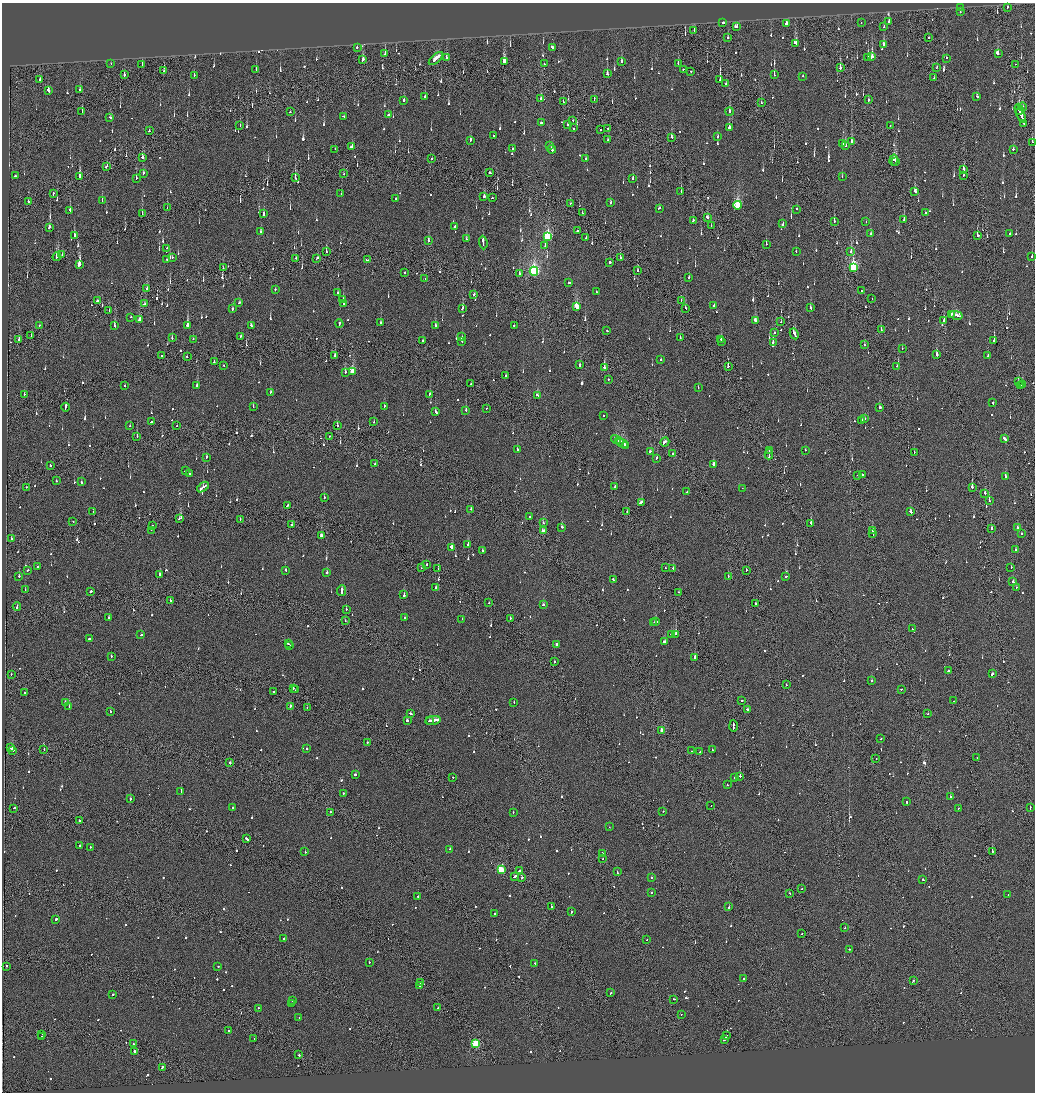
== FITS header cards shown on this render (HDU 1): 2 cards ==
NAXIS1  =                 2065
NAXIS2  =                 2180

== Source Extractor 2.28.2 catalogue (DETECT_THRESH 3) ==
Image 2065 x 2180 px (HDU 1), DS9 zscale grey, zoomed out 1/2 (1 PNG px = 2 x 2 image px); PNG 1037 x 1094 px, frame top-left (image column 1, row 2179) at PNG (2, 3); each listed source drawn as its Kron ellipse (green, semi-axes under 4 px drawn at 4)
Background -0.13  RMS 0.068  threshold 0.203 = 3 sigma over >= 5 px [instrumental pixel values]
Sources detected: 1292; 54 cannot appear on this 1/2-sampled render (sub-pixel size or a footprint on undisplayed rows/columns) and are neither listed nor drawn; of the other 1238, the 500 brightest by FLUX_AUTO listed and drawn (738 fainter detections omitted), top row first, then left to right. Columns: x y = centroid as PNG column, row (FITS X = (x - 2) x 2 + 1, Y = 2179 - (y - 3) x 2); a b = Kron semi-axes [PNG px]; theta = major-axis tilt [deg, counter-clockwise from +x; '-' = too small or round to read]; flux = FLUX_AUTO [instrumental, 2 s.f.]
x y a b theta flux
1007 7 2 2 - 230
961 8 2 2 - 83
960 12 2 2 - 110
861 22 2 1 - 93
889 22 2 2 - 610
723 23 2 1 - 140
786 24 2 2 - 520
736 26 3 2 - 210
884 27 2 2 - 98
694 30 2 1 - 260
728 38 2 2 - 250
929 38 2 1 - 170
796 43 3 3 - 480
884 44 2 2 - 300
357 47 2 2 - 230
552 47 4 2 - 190
998 53 3 2 - 470
385 54 3 2 - 160
872 56 2 2 - 1900
868 57 3 2 - 520
436 58 8 2 42 1300
446 58 3 2 - 100
946 58 2 2 - 82
363 60 4 2 - 390
504 61 3 3 - 560
621 62 3 2 - 270
678 63 3 2 - 100
111 64 2 2 - 98
544 64 2 1 - 100
1016 64 2 1 - 230
142 65 3 2 - 86
937 67 2 1 - 97
840 68 3 2 - 2000
256 69 2 2 - 240
683 69 2 1 - 100
164 71 3 2 - 190
691 71 2 2 - 110
607 74 3 2 - 110
124 75 3 2 - 200
774 75 3 2 - 160
194 76 4 2 - 160
802 76 2 2 - 81
934 78 2 1 - 88
40 79 4 2 - 95
720 80 3 1 - 670
726 84 2 2 - 290
80 90 3 2 - 120
48 91 3 2 - 220
424 96 2 2 - 120
977 96 2 2 - 120
541 99 3 2 - 130
594 99 3 1 - 150
404 100 2 2 - 620
868 100 2 2 - 490
563 102 2 2 - 97
761 103 3 1 - 140
1023 107 4 2 - 150
1019 109 5 2 - 2700
729 111 4 2 - 160
82 112 2 1 - 94
290 112 2 2 - 120
388 115 2 1 - 96
1021 115 8 1 -71 4700
344 116 4 2 - 270
110 117 3 2 - 180
573 120 2 2 - 98
541 123 2 2 - 88
1024 123 2 1 - 200
568 124 2 2 - 230
240 126 2 2 - 90
890 126 2 1 - 84
573 128 2 2 - 99
608 128 2 1 - 150
729 128 2 2 - 1200
601 129 2 2 - 200
149 131 2 2 - 130
493 136 2 2 - 120
718 136 2 2 - 140
671 137 3 2 - 160
470 140 3 2 - 160
608 140 2 2 - 880
852 142 3 2 - 220
1032 142 3 2 - 180
843 144 3 2 - 210
845 145 3 2 - 250
549 146 2 2 - 120
352 147 3 2 - 540
335 149 2 1 - 130
512 149 2 2 - 96
551 149 4 2 - 270
1013 149 2 2 - 130
142 157 3 2 - 160
431 159 2 2 - 100
586 159 2 2 - 100
894 160 5 2 - 230
896 161 3 2 - 360
106 167 3 2 - 160
963 169 3 2 - 350
144 173 3 2 - 120
490 173 3 2 - 240
343 174 2 1 - 88
963 175 3 2 - 110
15 176 2 2 - 270
79 177 3 2 - 730
842 177 2 2 - 85
136 178 2 2 - 97
295 178 3 2 - 280
633 179 2 2 - 98
681 191 2 1 - 200
915 191 3 3 - 300
341 193 2 2 - 95
53 194 3 2 - 230
484 197 3 2 - 270
492 198 2 2 - 180
396 199 2 2 - 95
102 201 2 2 - 89
29 202 2 2 - 280
610 202 3 2 - 180
570 203 2 2 - 99
738 205 4 3 - 1200
167 208 2 1 - 130
659 208 3 2 - 220
797 209 2 2 - 87
70 210 3 2 - 140
925 212 2 2 - 100
263 213 4 2 - 150
582 213 2 2 - 130
142 214 2 1 - 97
707 217 3 2 - 190
693 220 2 2 - 99
904 220 2 2 - 220
834 221 3 2 - 190
866 222 2 2 - 92
783 224 4 2 - 290
455 226 2 2 - 110
711 226 2 2 - 120
49 227 3 2 - 200
578 230 3 2 - 210
260 232 3 2 - 99
1010 233 2 2 - 86
871 234 2 2 - 82
74 236 4 2 - 460
977 236 2 1 - 5400
548 237 4 3 - 1200
586 238 2 2 - 110
466 239 3 2 - 120
429 241 3 2 - 320
483 243 7 2 -86 520
766 244 2 2 - 140
545 246 2 2 - 170
167 248 2 2 - 92
851 251 3 2 - 110
326 252 2 1 - 150
796 252 2 2 - 100
62 254 2 1 - 150
1032 256 2 2 - 210
57 257 4 2 - 660
172 257 2 2 - 140
296 258 2 1 - 130
317 258 3 2 - 180
620 258 2 2 - 180
167 259 2 1 - 86
367 260 3 2 - 250
610 263 2 2 - 1400
79 264 4 2 - 1300
853 267 4 3 - 1700
223 268 3 2 - 100
637 270 3 2 - 100
534 271 4 3 - 2900
404 273 2 2 - 110
519 274 3 2 - 90
689 277 2 2 - 410
425 279 2 1 - 160
568 283 3 2 - 230
147 289 3 2 - 270
275 289 2 2 - 150
861 290 2 1 - 92
596 292 3 2 - 190
337 293 2 2 - 310
474 294 2 2 - 130
343 299 3 2 - 170
872 299 2 1 - 85
681 300 2 1 - 220
97 301 2 2 - 250
239 303 3 2 - 100
145 304 4 2 - 220
343 304 2 2 - 250
577 306 3 3 - 560
714 306 3 2 - 440
685 308 3 2 - 82
811 308 3 2 - 160
232 309 2 2 - 410
462 309 3 2 - 140
109 310 2 1 - 82
952 314 4 2 - 210
956 315 6 2 -13 540
131 317 2 2 - 100
139 320 3 2 - 170
755 320 4 2 - 310
944 320 3 1 - 200
781 322 2 1 - 180
381 323 2 2 - 200
339 324 4 2 - 190
39 325 2 2 - 150
187 325 3 2 - 720
435 325 2 2 - 310
114 326 2 2 - 180
251 326 3 2 - 180
514 326 2 2 - 160
881 330 2 2 - 92
607 331 2 2 - 170
774 333 2 2 - 130
794 334 5 2 - 350
31 335 2 2 - 99
241 336 2 2 - 130
462 336 2 2 - 150
172 338 3 2 - 130
680 338 3 2 - 120
193 339 2 2 - 120
720 339 3 2 - 99
19 340 2 2 - 430
994 340 2 1 - 450
423 341 2 2 - 160
462 341 3 2 - 110
721 342 2 2 - 200
773 342 3 2 - 160
864 345 2 1 - 140
902 348 2 2 - 98
937 354 3 2 - 180
162 356 2 2 - 110
335 356 2 2 - 190
988 356 3 2 - 370
187 357 2 2 - 91
661 360 2 2 - 210
214 362 2 2 - 140
224 365 2 2 - 110
580 365 2 2 - 170
728 366 3 2 - 140
897 366 2 2 - 310
604 367 3 2 - 500
352 372 4 2 - 430
345 373 2 2 - 260
506 376 2 2 - 150
608 379 2 1 - 190
1018 381 2 2 - 180
471 384 2 1 - 95
1022 384 2 2 - 140
124 386 2 1 - 81
197 386 3 2 - 520
1021 386 2 2 - 230
698 387 2 2 - 100
271 392 3 2 - 98
24 394 2 2 - 100
429 394 3 2 - 120
538 395 4 2 - 160
993 403 2 2 - 110
384 406 2 2 - 130
65 407 4 2 - 330
253 407 2 2 - 93
486 408 2 1 - 83
880 408 3 2 - 300
466 410 2 2 - 140
435 412 3 2 - 170
603 415 2 2 - 250
865 419 2 2 - 220
862 421 2 2 - 370
151 422 2 2 - 440
374 422 2 2 - 200
130 426 2 2 - 100
177 426 2 1 - 110
337 426 2 2 - 440
137 436 2 2 - 150
329 436 2 2 - 120
616 439 5 3 - 470
1005 439 4 2 - 1000
619 441 4 1 - 230
665 442 4 2 - 220
622 443 6 3 -21 410
625 445 3 2 - 190
517 449 2 2 - 130
805 450 2 2 - 130
769 451 2 1 - 360
650 452 3 2 - 180
914 452 2 1 - 84
673 453 2 2 - 140
769 454 5 1 - 550
206 457 3 2 - 120
657 458 2 2 - 120
375 464 2 2 - 250
713 464 2 2 - 300
50 465 2 2 - 430
185 471 2 2 - 110
189 474 3 2 - 170
857 475 2 2 - 130
862 475 2 2 - 110
1005 476 3 2 - 240
56 481 2 2 - 88
81 482 2 2 - 480
615 486 3 2 - 130
26 487 2 1 - 83
203 487 7 2 36 690
972 487 3 2 - 480
742 488 2 2 - 120
687 492 2 2 - 430
985 493 2 2 - 330
324 497 2 2 - 190
989 501 2 2 - 160
641 502 3 2 - 360
287 505 3 2 - 350
471 509 2 2 - 160
627 511 2 1 - 120
93 512 2 2 - 98
910 512 3 2 - 180
529 516 2 2 - 92
180 518 3 2 - 180
240 520 2 2 - 96
73 522 2 2 - 96
543 523 2 2 - 93
811 523 2 2 - 680
292 525 2 2 - 160
153 526 2 2 - 110
562 527 2 2 - 190
1018 527 2 2 - 150
991 529 2 2 - 84
151 530 2 1 - 150
872 530 3 2 - 190
544 531 4 2 - 240
1021 533 2 2 - 230
872 534 4 1 - 590
322 535 4 2 - 240
11 539 2 2 - 150
468 544 3 2 - 150
452 547 3 2 - 590
1015 550 2 2 - 370
483 551 2 2 - 96
426 565 2 1 - 210
38 567 2 2 - 130
421 568 2 1 - 100
665 568 2 1 - 100
673 568 3 1 - 92
1011 568 2 2 - 100
438 569 2 2 - 180
28 570 2 2 - 200
285 570 3 2 - 170
746 570 2 1 - 300
327 573 2 2 - 210
159 574 2 2 - 240
19 576 2 2 - 550
728 576 2 2 - 130
785 577 3 2 - 100
613 579 2 2 - 120
1013 582 2 2 - 380
436 587 3 2 - 160
1016 587 2 2 - 92
25 590 2 2 - 130
91 591 2 2 - 340
342 591 5 2 - 400
678 592 2 2 - 100
404 595 3 2 - 260
170 601 2 2 - 370
489 603 2 2 - 110
756 604 2 2 - 85
543 605 2 2 - 95
17 607 4 2 - 260
346 609 2 1 - 86
108 617 2 1 - 270
404 618 2 2 - 82
510 618 2 2 - 230
462 619 2 2 - 130
345 621 2 1 - 82
654 622 2 1 - 100
656 622 3 2 - 180
912 629 2 2 - 170
672 634 4 2 - 290
675 634 3 2 - 200
141 635 2 2 - 120
89 638 2 2 - 210
664 642 2 2 - 660
288 643 2 2 - 120
290 645 2 1 - 120
556 645 4 2 - 270
111 656 2 2 - 170
694 657 2 2 - 830
554 662 2 2 - 230
948 671 2 2 - 180
992 674 3 2 - 180
11 675 2 1 - 110
871 681 2 2 - 140
786 685 2 1 - 260
293 688 2 2 - 120
901 689 2 2 - 91
295 690 2 1 - 84
274 692 2 2 - 430
24 693 2 1 - 210
741 701 2 2 - 150
954 701 2 2 - 83
514 702 2 2 - 89
65 703 2 2 - 190
69 706 2 2 - 110
290 707 4 2 - 280
307 707 2 1 - 130
748 709 2 2 - 290
110 712 2 2 - 87
410 714 3 2 - 130
928 714 2 2 - 84
433 720 8 2 8 690
407 721 2 2 - 130
430 721 3 1 - 190
733 726 6 1 -88 420
662 730 3 2 - 120
881 739 2 2 - 130
367 742 2 2 - 84
11 748 2 2 - 450
44 749 2 1 - 86
307 749 2 2 - 130
13 750 2 1 - 1500
712 750 2 2 - 160
692 751 2 2 - 120
700 752 2 2 - 110
876 758 2 2 - 180
977 758 2 2 - 110
230 763 2 2 - 260
355 775 2 2 - 150
740 776 2 2 - 390
453 777 2 2 - 91
734 777 2 1 - 90
727 785 2 2 - 83
181 791 2 2 - 290
343 793 2 2 - 88
950 797 2 1 - 1500
130 799 2 2 - 230
906 802 2 2 - 110
711 806 2 1 - 110
14 808 2 2 - 490
233 808 2 2 - 120
958 808 2 2 - 110
1030 808 3 1 - 120
663 811 2 2 - 150
330 812 2 1 - 270
513 812 2 2 - 110
79 821 2 2 - 94
609 827 2 1 - 93
247 839 4 2 - 290
80 846 2 2 - 420
90 847 2 2 - 150
450 849 2 2 - 210
992 851 2 1 - 1000
305 852 2 2 - 86
602 853 4 1 - 230
603 859 2 1 - 84
501 870 3 3 - 920
519 871 2 2 - 120
617 872 3 2 - 170
514 876 3 2 - 200
652 877 2 2 - 220
522 878 2 1 - 160
923 880 2 2 - 510
802 889 2 2 - 200
651 893 2 2 - 160
790 893 2 2 - 98
1008 895 2 2 - 120
418 896 2 2 - 170
551 907 2 2 - 110
729 907 3 2 - 150
571 912 2 2 - 180
495 913 2 2 - 96
56 919 2 2 - 280
845 928 2 2 - 81
802 934 2 2 - 98
284 939 3 2 - 810
647 940 2 2 - 81
849 949 2 2 - 120
369 962 2 2 - 93
535 963 2 2 - 120
6 966 2 2 - 200
218 966 2 2 - 96
743 979 2 2 - 190
913 981 3 2 - 170
421 983 2 2 - 150
420 985 2 2 - 130
611 993 2 2 - 100
113 995 2 2 - 190
674 999 2 2 - 110
292 1001 2 2 - 210
292 1003 2 2 - 160
259 1008 2 2 - 120
438 1008 2 2 - 250
681 1014 2 1 - 170
299 1018 2 2 - 86
229 1031 2 2 - 98
42 1034 2 1 - 110
42 1036 2 2 - 140
726 1036 3 2 - 160
254 1039 2 1 - 88
724 1040 3 2 - 170
476 1043 3 3 - 1100
133 1044 2 1 - 530
134 1051 2 2 - 1100
299 1055 2 2 - 190
162 1067 3 2 - 270
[738 fainter detections neither listed nor drawn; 54 sub-pixel or undisplayed-footprint detections neither listed nor drawn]